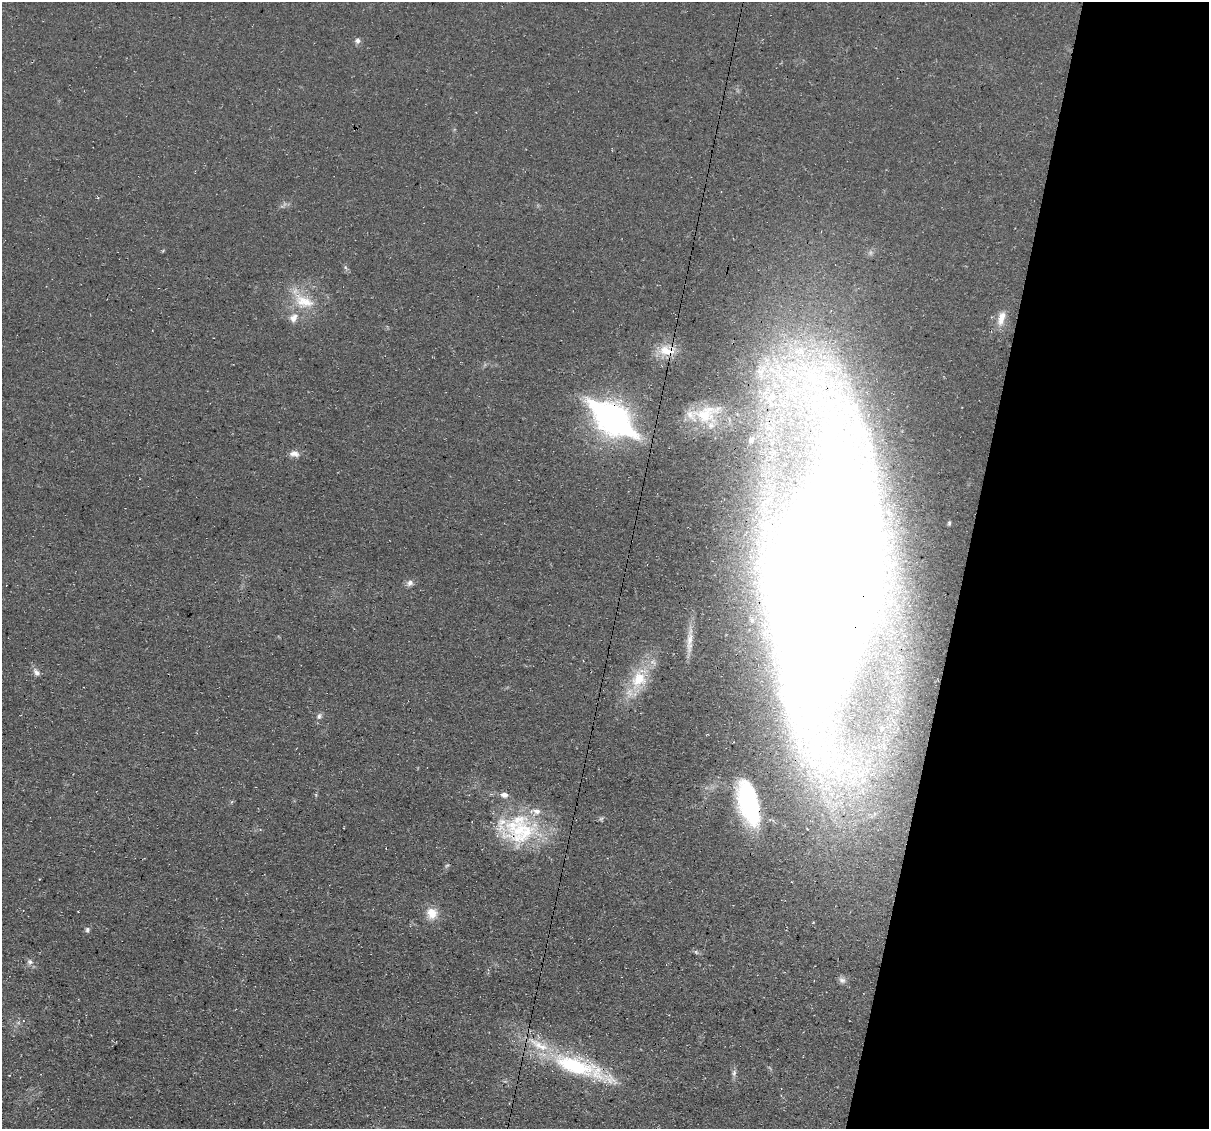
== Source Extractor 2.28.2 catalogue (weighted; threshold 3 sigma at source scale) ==
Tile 8 of 4 x 4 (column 4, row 2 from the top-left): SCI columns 3622-4828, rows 2483-3609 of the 4832 x 4851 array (HDU 1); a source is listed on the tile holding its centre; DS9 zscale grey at full resolution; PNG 1211 x 1131 px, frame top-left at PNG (2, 2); no overlay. Shown black and unused: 20% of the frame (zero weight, under 3 of 4 exposures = <1% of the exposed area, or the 3 px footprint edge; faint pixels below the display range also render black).
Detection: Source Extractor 2.28.2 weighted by HDU 2 'WHT'; one run over the whole footprint, this tile lists its part. Background 0.0753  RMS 0.0077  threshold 0.0345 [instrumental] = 3 sigma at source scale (4.5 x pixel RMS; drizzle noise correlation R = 1.50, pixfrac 1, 0.05/0.05 arcsec/px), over >= 5 px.
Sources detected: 32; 4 inside a brighter listed object's ellipse — not listed separately; the other 28 listed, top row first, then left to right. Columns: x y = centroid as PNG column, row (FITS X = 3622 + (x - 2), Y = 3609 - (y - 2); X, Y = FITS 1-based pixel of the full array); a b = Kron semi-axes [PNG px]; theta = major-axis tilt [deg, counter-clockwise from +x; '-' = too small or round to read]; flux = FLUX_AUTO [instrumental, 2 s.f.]
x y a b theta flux
358 41 7 7 - 2.8
345 267 6 4 -71 1.3
304 301 32 17 -23 25
294 318 14 10 51 6.8
1001 318 20 9 75 9.2
667 350 24 15 -2 16
800 352 29 21 -32 51
773 396 42 14 -64 45
705 414 42 25 15 42
612 418 45 23 -37 220
751 440 7 5 76 2.2
294 454 13 8 -6 4.8
949 523 4 3 - 1
827 577 199 64 85 6600
410 583 10 8 28 3.4
689 641 43 8 86 13
36 672 11 7 -45 3.3
639 679 34 21 62 34
319 716 9 7 63 2.6
748 803 44 18 -75 78
601 819 6 5 - 1.4
520 831 50 39 5 77
432 913 15 15 - 11
87 930 8 6 -87 1.8
30 962 9 7 -24 2.8
842 980 10 8 -29 3.1
574 1066 58 21 -19 86
734 1073 10 6 82 2.5
Overlapping masked pixels (flux is a lower limit): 6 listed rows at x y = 667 350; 612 418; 827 577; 748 803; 520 831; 574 1066